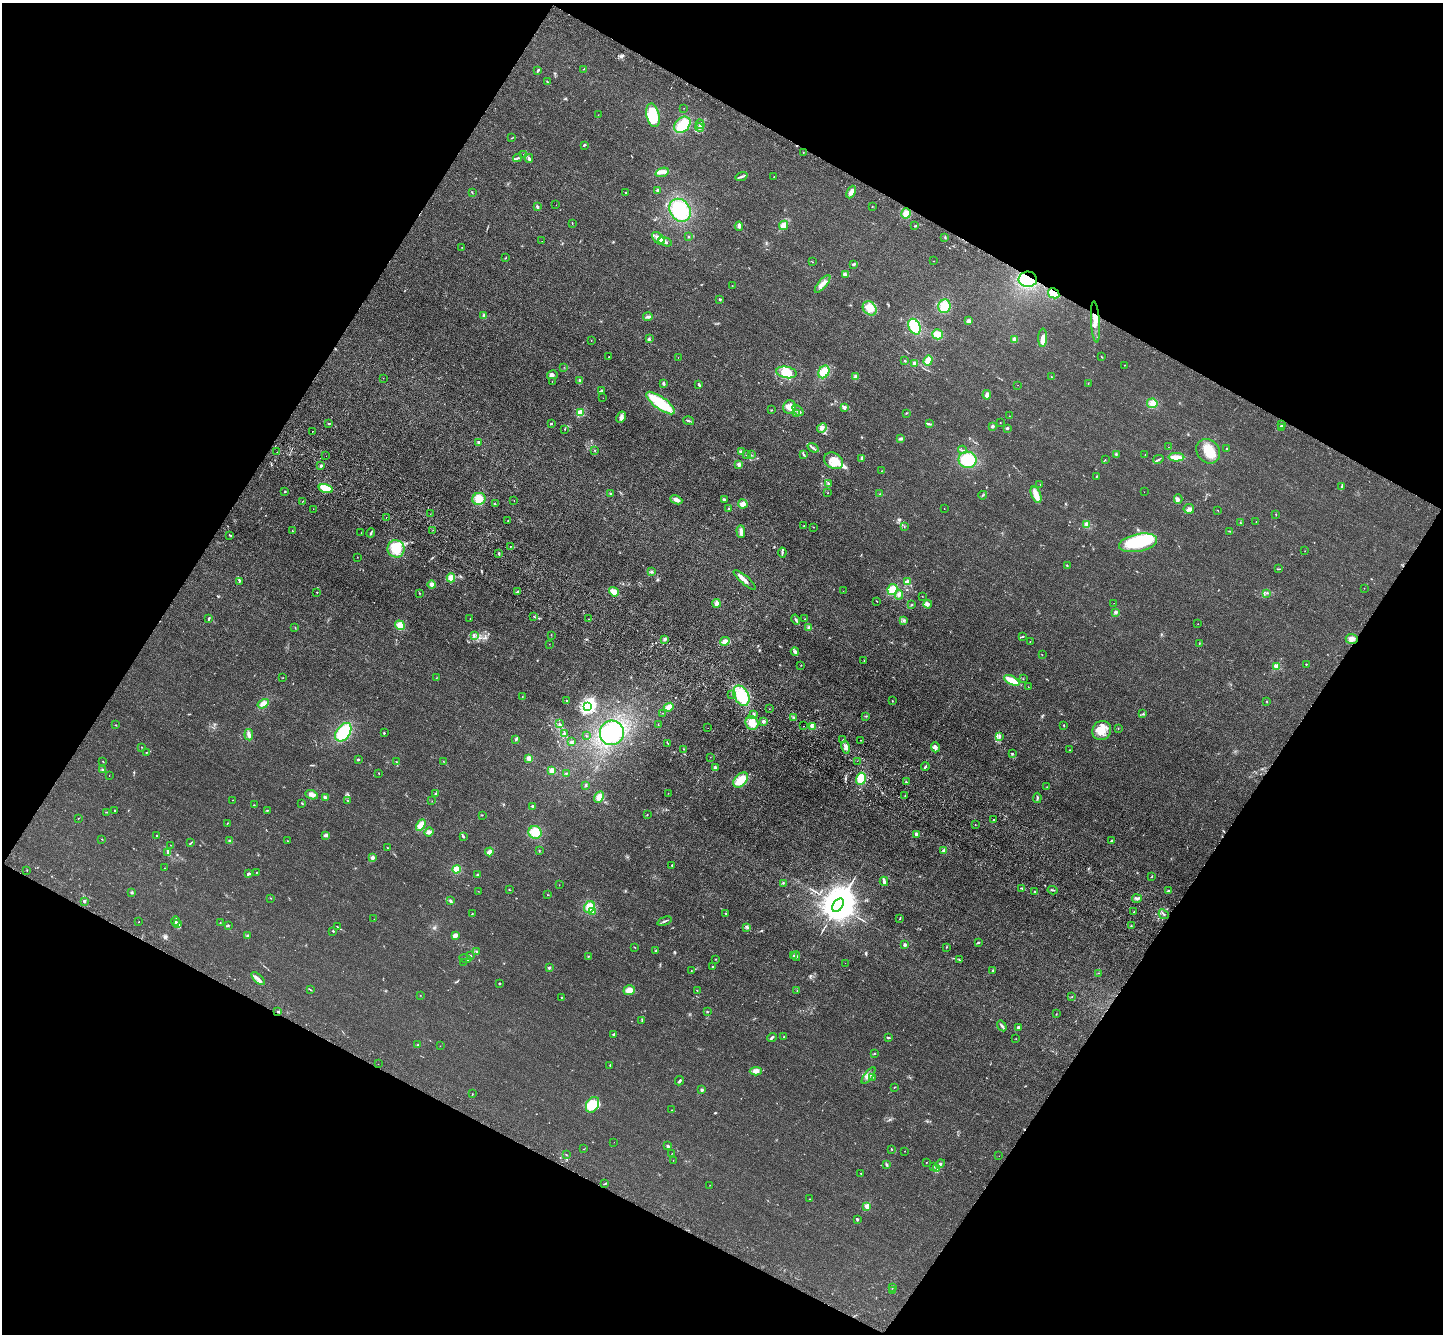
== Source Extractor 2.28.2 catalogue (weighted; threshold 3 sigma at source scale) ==
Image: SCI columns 68-5830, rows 391-5715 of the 5898 x 5967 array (HDU 1 of 3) = the unmasked area's bounding box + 8 px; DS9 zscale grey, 4 x 4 block average (1 PNG px = mean of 4 x 4 image px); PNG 1445 x 1336 px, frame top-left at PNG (2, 3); each listed source drawn as its Kron ellipse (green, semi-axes under 4 px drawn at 4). Shown black and unused: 47% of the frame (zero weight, under 3 of 4 exposures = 6% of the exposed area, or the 3 px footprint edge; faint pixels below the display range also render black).
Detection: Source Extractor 2.28.2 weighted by HDU 2 'WHT'. Background 0.0117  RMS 0.0039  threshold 0.0178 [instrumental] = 3 sigma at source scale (4.5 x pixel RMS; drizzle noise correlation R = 1.50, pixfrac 1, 0.05/0.05 arcsec/px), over >= 5 px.
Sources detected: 530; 1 too faint to see at this stretch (4 x 4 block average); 6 inside a brighter object's white glare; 5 cosmic-ray / hot-pixel residue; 2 long thin detections or spike segments (spike, bleed or trail) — neither listed nor drawn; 15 coinciding with a brighter row at this scale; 42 inside a brighter listed object's ellipse — not listed separately; the other 459 listed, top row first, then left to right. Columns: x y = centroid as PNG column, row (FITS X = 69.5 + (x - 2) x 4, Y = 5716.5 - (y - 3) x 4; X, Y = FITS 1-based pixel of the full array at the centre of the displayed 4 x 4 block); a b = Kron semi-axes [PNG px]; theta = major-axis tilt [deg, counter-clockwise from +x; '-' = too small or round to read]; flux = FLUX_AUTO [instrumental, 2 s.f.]
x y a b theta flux
584 69 3 2 - 0.95
538 70 3 2 - 3.9
547 82 3 2 - 1.5
684 108 2 2 - 0.42
598 115 2 2 - 0.43
653 115 12 6 -76 35
700 124 4 3 - 4.5
682 125 9 6 46 45
699 128 4 3 - 5.2
512 138 3 2 - 0.97
584 145 3 2 - 3.1
803 152 2 2 - 0.6
524 154 2 2 - 1.1
518 158 4 2 - 3.3
529 158 4 2 - 3.9
662 172 7 3 18 8.3
741 176 6 2 19 4.5
774 176 2 2 - 0.82
657 190 3 2 - 1.8
851 192 7 3 64 15
472 193 3 2 - 1.5
626 193 2 2 - 2.7
556 205 2 2 - 0.46
537 207 4 2 - 3
872 207 2 2 - 0.94
680 210 12 10 -54 120
906 213 5 4 - 14
572 223 2 2 - 0.75
783 225 5 4 - 23
739 226 5 3 - 6.4
914 226 2 2 - 1.2
689 237 2 2 - 0.76
945 237 2 2 - 1.5
658 238 7 4 -45 13
542 241 2 2 - 0.34
665 242 7 3 -18 6.6
462 247 2 2 - 0.67
506 258 2 2 - 0.86
933 261 2 2 - 1
813 262 2 2 - 0.56
854 264 2 2 - 4.9
845 275 4 3 - 7.8
1028 279 9 7 -3 70
823 284 11 3 50 11
732 286 2 2 - 0.62
1054 293 6 4 -31 25
720 299 2 2 - 14
944 306 7 6 - 30
870 308 8 6 -48 26
484 316 3 3 - 4.1
648 317 5 3 - 4.8
969 321 4 3 - 5.6
1095 322 21 4 -86 33
914 327 8 5 -63 49
938 334 5 5 - 19
1043 338 9 4 87 15
649 339 3 2 - 2.6
1015 339 4 3 - 5.9
591 340 2 2 - 0.7
609 357 2 2 - 1.6
1101 357 2 2 - 1.1
678 358 2 2 - 0.47
928 360 5 3 - 21
905 361 2 2 - 3.9
914 363 3 3 - 4.5
1125 365 2 2 - 1.3
564 367 2 2 - 0.6
786 372 10 5 -10 41
824 372 7 5 61 33
552 375 5 4 - 6.8
856 376 3 3 - 3.7
1051 377 2 2 - 1
383 378 2 2 - 0.46
552 381 2 2 - 0.46
580 381 3 3 - 3.1
663 383 3 2 - 5
1088 383 2 2 - 0.79
699 385 3 2 - 3.8
1018 385 2 2 - 0.37
602 391 2 2 - 0.73
987 395 5 3 - 8.1
603 398 2 2 - 0.65
661 403 17 6 -35 93
1152 403 5 5 - 11
789 407 7 6 - 16
844 407 3 2 - 6
771 410 2 2 - 0.97
798 410 6 3 -46 7.7
580 412 2 2 - 130
906 413 2 2 - 1.4
796 414 2 2 - 0.69
1009 416 2 2 - 0.74
621 417 6 3 62 6
689 421 5 2 - 2.5
551 423 2 2 - 3.6
1000 423 2 2 - 0.83
329 424 3 2 - 1.4
929 424 3 2 - 2.7
1282 425 3 2 - 2.1
993 426 3 2 - 3
822 428 5 4 - 9.5
1007 428 3 2 - 2.5
1282 428 3 2 - 1.9
565 429 2 2 - 0.81
312 431 2 2 - 1.9
901 439 4 3 - 3.8
479 442 2 2 - 18
1168 447 2 2 - 0.42
813 448 6 2 -36 5.3
1226 449 3 2 - 1.5
595 450 2 2 - 2.1
962 450 4 2 - 2.3
1208 451 13 11 -49 46
277 452 2 2 - 1.1
741 452 3 2 - 2.9
747 454 3 2 - 2.3
1116 454 3 2 - 2
1145 454 2 2 - 0.66
751 455 2 2 - 0.64
804 455 3 2 - 1.8
326 456 2 2 - 0.41
1176 457 8 4 0 17
862 458 3 3 - 3.7
1158 459 5 2 - 3.3
968 460 9 8 - 71
1105 460 2 2 - 0.7
834 461 10 8 -30 29
739 464 2 2 - 42
321 466 3 2 - 2.4
881 471 2 2 - 0.51
1097 476 2 2 - 1.2
828 483 3 2 - 2.6
1040 484 2 2 - 0.52
1341 487 2 2 - 1
326 489 7 4 -16 41
285 492 2 2 - 1.7
1144 492 2 2 - 0.29
828 493 2 2 - 0.58
611 494 2 2 - 1.2
880 494 2 2 - 1.1
983 495 4 2 - 1.8
1036 495 8 4 -66 19
479 499 7 6 - 26
1178 499 4 2 - 4.3
676 500 6 4 -25 8.7
724 500 4 3 - 3.1
303 501 3 2 - 0.93
514 501 2 2 - 0.45
495 504 2 2 - 0.75
743 504 4 4 - 11
944 508 2 2 - 0.51
313 509 2 2 - 0.36
729 509 3 2 - 1.6
1189 509 5 4 - 8.5
1218 510 3 2 - 0.6
430 514 2 2 - 0.35
1276 515 2 2 - 0.55
386 517 2 2 - 0.43
508 521 2 2 - 0.69
1256 522 2 2 - 0.62
1240 523 2 2 - 1.7
1087 524 3 3 - 8.1
804 526 2 2 - 0.93
813 527 2 2 - 0.89
904 527 2 2 - 0.72
433 530 2 2 - 0.64
292 531 2 2 - 0.69
1230 531 2 2 - 0.72
741 532 6 3 -88 7.9
361 533 2 2 - 0.55
371 533 4 2 - 3
230 535 4 2 - 1.5
1138 543 19 8 11 150
511 546 2 2 - 2.2
396 549 9 8 - 48
1305 551 2 2 - 0.41
782 553 5 2 - 3
499 554 4 2 - 2.9
357 557 2 2 - 0.65
1067 565 2 2 - 1.5
1279 569 3 2 - 1.5
651 572 3 2 - 3
451 578 4 4 - 17
745 580 14 3 -42 16
240 581 3 2 - 1.7
907 582 2 2 - 57
432 585 4 3 - 7.7
1364 588 2 2 - 0.39
892 590 5 5 - 26
517 591 2 2 - 1.8
843 591 2 2 - 0.46
317 592 2 2 - 3.8
614 592 5 3 - 19
419 593 2 2 - 1.1
1266 593 2 2 - 2
899 595 5 3 - 5.5
922 596 2 2 - 0.69
877 601 2 2 - 0.88
717 603 4 3 - 8.8
1114 603 2 2 - 0.39
928 604 4 2 - 3.6
911 605 2 2 - 1.6
1116 612 2 2 - 28
534 616 2 2 - 0.98
209 618 3 2 - 3.3
470 619 2 2 - 0.73
589 619 2 2 - 0.42
796 619 5 2 - 3.6
805 619 2 2 - 0.81
903 621 2 2 - 0.72
1198 624 2 2 - 0.48
400 625 5 4 - 22
809 627 3 3 - 3.7
295 628 3 2 - 1
551 635 2 2 - 0.66
474 636 2 2 - 1.1
1022 637 3 2 - 1.5
665 639 3 2 - 5.3
1352 639 6 5 - 11
725 641 5 3 - 10
1030 642 2 2 - 0.94
1199 643 2 2 - 0.94
549 644 2 2 - 0.4
795 652 4 2 - 4
1042 655 2 2 - 0.6
864 661 2 2 - 1.1
1306 664 2 2 - 3.7
801 665 2 2 - 0.85
1277 666 2 2 - 91
283 678 2 2 - 0.62
436 678 2 2 - 0.52
1023 679 2 2 - 1.1
1012 680 8 3 -27 33
1028 687 2 2 - 0.65
732 694 2 2 - 0.61
741 696 11 7 -63 59
522 697 3 2 - 1.1
567 701 2 2 - 1.2
892 701 2 2 - 0.76
1267 702 2 2 - 0.87
263 704 6 4 32 10
588 707 3 2 - 540
669 707 5 3 - 18
769 708 2 2 - 0.62
662 713 2 2 - 0.44
754 714 3 2 - 2
1142 714 3 2 - 1.6
866 716 2 2 - 0.85
793 717 2 2 - 1.4
763 721 3 3 - 4.9
752 723 7 6 - 25
559 724 4 2 - 2.1
116 725 2 2 - 0.86
658 725 2 2 - 1.2
1064 725 2 2 - 2
803 726 2 2 - 2.4
812 726 3 2 - 2.5
708 728 2 2 - 0.33
1118 728 2 2 - 0.81
1102 730 10 9 - 29
343 732 10 6 54 78
384 733 3 2 - 1.9
612 733 12 12 - 130
564 734 2 2 - 0.93
249 735 6 3 -83 8.4
586 736 2 2 - 1.1
1000 737 2 2 - 1.3
516 739 3 3 - 3.9
843 739 2 2 - 1.3
860 740 2 2 - 0.6
571 742 3 2 - 2.8
668 744 2 2 - 1.3
141 747 2 2 - 0.82
845 747 7 4 -79 12
935 747 5 3 - 13
683 749 2 2 - 1.1
1070 750 2 2 - 3.8
146 752 3 2 - 1.2
1012 753 3 2 - 2
710 757 2 2 - 0.48
358 759 2 2 - 8.8
529 759 4 3 - 10
443 761 2 2 - 0.77
857 761 2 2 - 0.43
103 762 2 2 - 0.92
396 762 2 2 - 1
925 766 4 2 - 3.7
715 768 4 3 - 3.6
103 770 3 2 - 2.5
552 771 4 3 - 10
379 773 2 2 - 1.3
566 773 3 2 - 1.5
109 776 2 2 - 0.42
861 779 6 5 - 33
741 780 9 5 47 33
906 782 3 2 - 2.1
586 785 3 2 - 1.6
1047 787 2 2 - 1.1
668 793 2 2 - 0.65
436 794 4 2 - 2.6
312 795 6 3 -23 11
905 796 2 2 - 0.92
325 797 3 2 - 14
599 797 6 4 63 15
1037 798 5 2 - 3.5
232 800 2 2 - 0.87
347 801 2 2 - 0.7
432 801 2 2 - 0.75
302 803 3 2 - 1.4
254 805 2 2 - 0.95
533 806 2 2 - 3.3
114 810 3 2 - 1.2
267 810 3 2 - 1.3
106 812 3 2 - 1.1
482 815 2 2 - 0.89
647 815 2 2 - 0.98
79 818 2 2 - 0.8
994 819 2 2 - 1
228 823 2 2 - 1.1
421 825 6 4 59 18
975 825 2 2 - 1
429 832 5 3 - 6.5
535 832 6 6 - 34
916 834 3 2 - 6.6
156 835 2 2 - 1.2
326 835 4 2 - 5.9
464 837 2 2 - 1.1
102 839 2 2 - 0.95
229 841 3 2 - 2.6
288 841 2 2 - 0.72
1111 841 2 2 - 3
191 843 3 2 - 2
170 845 2 2 - 0.59
387 848 2 2 - 0.91
539 851 2 2 - 0.69
944 851 4 3 - 4.6
489 852 4 3 - 10
168 853 4 2 - 2
372 858 2 2 - 38
672 865 2 2 - 5.6
165 868 2 2 - 0.74
457 869 4 3 - 17
27 870 2 2 - 0.84
256 872 2 2 - 2.6
248 874 3 2 - 9.8
477 874 2 2 - 1.8
1152 876 2 2 - 1.1
884 881 4 3 - 6.3
783 883 2 2 - 1.2
559 885 2 2 - 0.44
1022 888 3 2 - 2.1
509 890 2 2 - 1.1
1053 890 5 2 - 2.7
478 891 2 2 - 0.44
1168 891 2 2 - 2.5
132 892 3 3 - 2.6
1035 892 2 2 - 3.4
548 895 3 2 - 0.99
271 898 2 2 - 0.85
1137 899 5 2 - 3.5
84 901 2 2 - 20
450 901 3 2 - 3.2
838 905 7 5 54 13000
589 907 6 5 - 25
592 911 4 2 - 3.9
1134 912 2 2 - 1.5
726 913 2 2 - 1.3
472 914 2 2 - 0.72
1164 914 5 2 - 3.2
374 919 2 2 - 0.41
900 919 3 2 - 1.3
175 921 5 2 - 4.4
664 921 7 2 20 3.8
139 922 2 2 - 0.61
220 923 2 2 - 1.1
178 924 3 2 - 16
228 926 3 2 - 1.9
1131 926 2 2 - 0.85
337 927 3 2 - 1.2
747 927 3 2 - 2.9
333 931 2 2 - 2.9
455 935 3 2 - 11
248 936 3 2 - 3.7
978 943 3 2 - 1.8
905 945 2 2 - 20
635 947 2 2 - 1.2
946 947 2 2 - 1.1
656 950 3 2 - 1.6
477 951 2 2 - 1.4
471 956 2 2 - 1.1
588 956 2 2 - 1.3
793 956 3 2 - 2
796 956 5 2 - 3
465 959 6 2 -10 4.2
716 959 2 2 - 0.78
960 960 4 2 - 1.7
464 962 2 2 - 0.39
845 963 2 2 - 0.38
713 967 2 2 - 8.5
549 968 2 2 - 14
993 970 2 2 - 4
691 971 2 2 - 0.95
1099 973 2 2 - 0.64
258 979 8 2 -44 7.5
499 983 2 2 - 2.4
311 990 3 2 - 1.2
629 990 6 4 16 15
697 991 2 2 - 0.79
797 991 2 2 - 0.85
420 995 2 2 - 0.56
1072 996 2 2 - 1
561 997 2 2 - 1.1
278 1011 3 2 - 2.4
707 1012 2 2 - 1.5
1056 1014 2 2 - 0.86
642 1021 2 2 - 0.86
1002 1026 6 2 -56 4.4
1018 1027 3 3 - 3.9
614 1034 3 2 - 3.6
784 1037 2 2 - 1.1
772 1038 5 2 - 4.8
888 1038 3 2 - 2.4
1016 1039 2 2 - 0.8
418 1045 2 2 - 1.4
440 1046 2 2 - 0.44
874 1053 3 2 - 1.3
378 1064 2 2 - 0.36
610 1065 2 2 - 1.3
756 1071 6 4 4 10
868 1076 10 3 53 10
872 1077 3 2 - 2.3
679 1081 5 2 - 2.4
894 1087 3 2 - 1.3
702 1090 2 2 - 20
472 1094 3 2 - 0.66
593 1105 8 6 59 23
672 1110 2 2 - 0.89
614 1142 2 2 - 0.36
667 1146 3 2 - 4.5
584 1149 2 2 - 0.79
891 1149 2 2 - 1.3
905 1151 2 2 - 0.66
672 1153 2 2 - 0.65
566 1154 2 2 - 0.72
999 1156 2 2 - 0.44
673 1160 2 2 - 0.4
926 1162 2 2 - 0.86
941 1164 4 3 - 3.9
887 1165 4 2 - 2.7
933 1167 2 2 - 0.83
937 1168 3 2 - 2.8
861 1173 2 2 - 1.1
605 1184 3 2 - 1.8
710 1185 2 2 - 0.38
810 1199 2 2 - 0.61
867 1206 2 2 - 66
857 1219 3 2 - 3.1
892 1287 2 2 - 1.3
893 1291 2 2 - 0.82
Overlapping masked pixels (flux is a lower limit): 4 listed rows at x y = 1028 279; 1054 293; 1095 322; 1352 639
Diffuse or blended objects may show on this block-average render without a row.